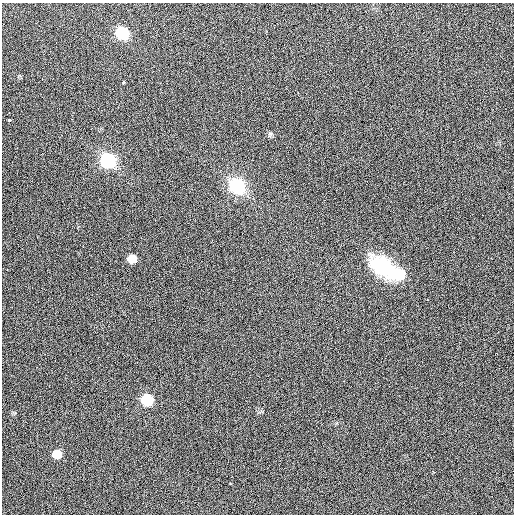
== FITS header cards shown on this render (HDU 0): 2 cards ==
NAXIS1  =                  512 / Axis length
NAXIS2  =                  512 / Axis length

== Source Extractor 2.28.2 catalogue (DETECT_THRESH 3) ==
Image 512 x 512 px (HDU 0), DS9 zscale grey, 1 PNG px = 1 image px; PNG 516 x 516 px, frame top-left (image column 1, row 512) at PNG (2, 3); no overlay
Background 419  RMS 1.9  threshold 5.56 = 3 sigma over >= 5 px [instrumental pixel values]
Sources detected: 13; all 13 listed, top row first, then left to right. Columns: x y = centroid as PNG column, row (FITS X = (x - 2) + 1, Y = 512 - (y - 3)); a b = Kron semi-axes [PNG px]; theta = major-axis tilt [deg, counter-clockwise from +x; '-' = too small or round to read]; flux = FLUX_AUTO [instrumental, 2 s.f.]
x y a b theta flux
122 33 8 7 - 11000
123 83 4 3 - 430
298 93 2 2 - 64
9 120 3 3 - 550
108 160 8 8 - 25000
237 186 8 7 - 27000
132 259 7 6 - 1900
383 266 22 13 -35 5600
400 274 10 8 3 4200
55 361 3 2 - 590
147 400 8 7 - 8300
57 454 7 6 - 2600
230 483 2 2 - 75